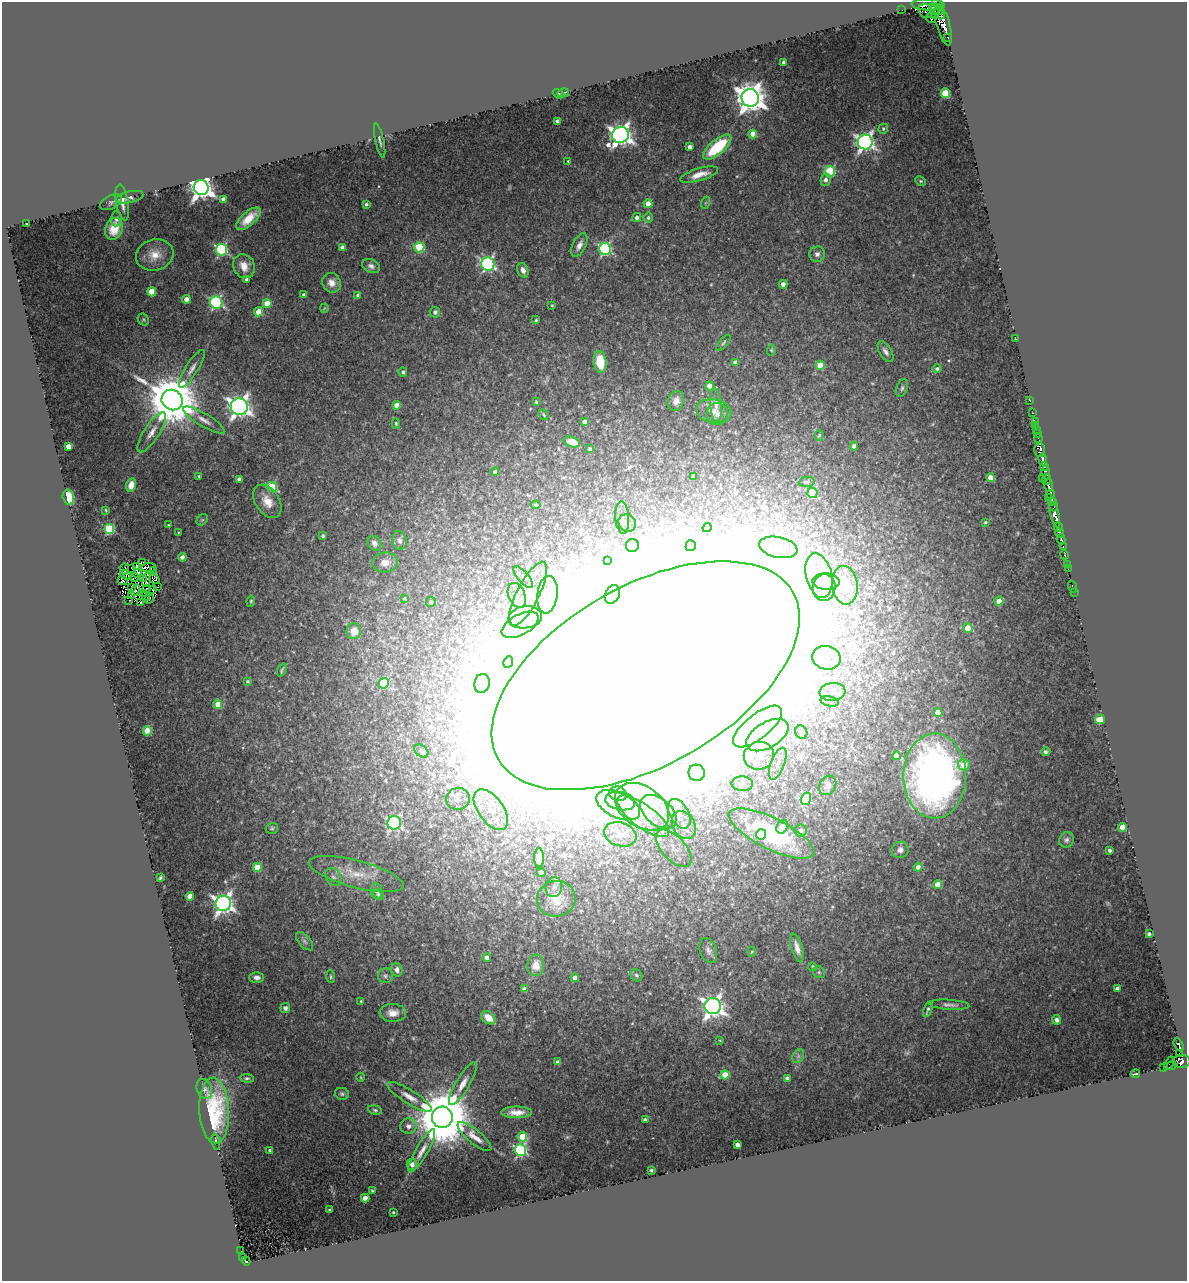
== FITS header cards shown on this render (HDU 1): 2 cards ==
NAXIS1  =                 1185
NAXIS2  =                 1279

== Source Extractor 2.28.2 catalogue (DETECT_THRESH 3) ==
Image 1185 x 1279 px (HDU 1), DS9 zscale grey, 1 PNG px = 1 image px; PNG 1189 x 1283 px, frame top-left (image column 1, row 1279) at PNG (2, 2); each listed source drawn as its Kron ellipse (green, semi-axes under 4 px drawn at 4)
Background 0.61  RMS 0.11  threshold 0.326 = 3 sigma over >= 5 px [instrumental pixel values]
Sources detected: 336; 10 with non-positive FLUX_AUTO (blend fragments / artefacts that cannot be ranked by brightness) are neither listed nor drawn; the other 326 listed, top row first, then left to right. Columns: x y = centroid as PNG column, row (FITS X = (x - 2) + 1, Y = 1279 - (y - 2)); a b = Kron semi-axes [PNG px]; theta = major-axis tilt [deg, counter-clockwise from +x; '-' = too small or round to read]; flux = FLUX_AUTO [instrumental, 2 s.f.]
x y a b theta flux
938 4 6 3 -38 540
928 5 17 5 -2 270
932 8 3 2 - 150
902 10 2 2 - 6.3
939 10 5 4 - 460
925 11 8 6 -49 150
935 11 8 2 -87 200
941 15 4 2 - 41
931 17 6 5 - 330
943 25 21 6 -75 1400
948 37 3 3 - 140
784 62 4 3 - 25
563 93 6 3 14 16
945 93 5 4 - 340
558 94 6 3 -22 9.9
750 98 9 8 - 12000
557 121 3 3 - 19
883 129 5 4 - 12
753 134 4 4 - 110
620 135 8 8 - 4900
380 141 17 4 -77 25
865 142 7 7 - 2900
690 147 4 4 - 34
717 147 17 7 41 460
568 161 3 3 - 7.3
830 171 5 5 - 540
699 175 19 6 16 83
826 180 6 5 - 27
921 181 5 4 - 8.8
201 188 7 7 - 6300
130 197 14 5 13 28
223 199 4 4 - 26
111 202 12 6 28 23
122 203 18 6 -80 53
705 203 6 4 71 8.7
366 204 3 3 - 16
648 204 4 4 - 88
637 217 4 4 - 26
648 218 5 4 - 16
116 219 7 5 87 22
248 219 15 7 41 120
26 224 3 2 - 6.1
114 229 11 8 70 140
579 245 13 6 63 50
342 247 4 4 - 35
419 247 5 5 - 470
605 249 6 6 - 1100
221 250 6 6 - 1000
817 254 7 7 - 33
155 255 19 15 16 120
488 264 7 6 - 1600
244 266 12 10 -63 81
371 266 9 6 -22 29
523 270 8 5 -68 37
247 279 4 4 - 30
331 283 10 9 - 63
783 284 4 4 - 30
152 292 4 4 - 210
304 295 3 3 - 20
358 295 4 4 - 25
186 299 4 4 - 76
216 302 6 6 - 1300
267 304 4 4 - 160
552 305 3 3 - 9.2
324 308 4 3 - 7
258 312 4 4 - 130
435 312 5 5 - 23
143 319 6 5 - 12
536 320 4 3 - 10
1016 339 3 2 - 17
723 343 10 3 50 13
771 350 6 4 75 8.9
886 352 12 6 -58 33
600 362 11 6 -81 220
735 362 4 4 - 22
820 365 4 4 - 170
192 369 22 6 58 54
937 369 4 4 - 20
403 372 4 4 - 18
709 386 4 4 - 80
902 388 9 5 68 20
172 400 11 10 - 48000
1030 400 3 2 - 26
676 401 10 8 70 57
536 402 3 3 - 8.6
396 405 4 4 - 77
716 405 17 6 -85 43
239 407 8 8 - 4900
714 411 18 12 -9 77
1033 413 3 2 - 44
544 414 6 4 -48 12
717 414 11 11 - 49
204 420 23 6 -31 69
584 422 4 4 - 54
1035 422 3 2 - 12
396 423 5 4 - 11
1035 425 2 2 - 10
1036 429 2 2 - 14
152 432 23 7 57 77
1037 434 2 2 - 11
819 435 5 4 - 12
1038 439 4 2 - 14
572 442 8 5 -17 89
68 446 4 4 - 59
854 446 4 4 - 50
590 449 3 3 - 12
1040 450 7 5 88 1300
1043 459 6 3 -81 1100
1044 467 4 3 - 790
495 472 4 4 - 20
1046 473 6 3 -81 210
199 476 3 3 - 10
694 476 4 4 - 46
991 478 4 4 - 100
1042 478 2 2 - 30
239 479 4 4 - 23
1046 479 5 3 - 190
807 482 8 5 6 25
131 485 7 5 76 52
1049 485 6 3 -87 510
272 487 5 4 - 390
812 493 5 5 - 410
1051 494 4 3 - 200
68 497 8 5 -76 190
1049 498 3 3 - 130
267 501 18 12 -57 110
1052 501 4 3 - 460
536 505 5 4 - 14
1054 507 5 2 - 220
106 510 3 2 - 6.3
1055 515 13 4 -77 2200
622 517 16 7 -87 59
202 520 6 5 - 11
985 522 4 3 - 11
627 523 9 8 - 43
168 525 3 2 - 7.6
1058 527 5 3 - 390
707 528 5 2 - 11
109 529 5 5 - 540
178 532 3 2 - 4.5
1060 533 5 3 - 240
323 536 4 3 - 17
1061 539 5 3 - 320
399 540 9 7 -81 34
374 543 7 6 - 34
632 545 6 6 - 28
691 546 5 5 - 160
778 547 19 10 -12 130
1063 547 3 2 - 28
1064 555 5 3 - 92
182 557 4 4 - 34
608 561 4 4 - 73
385 562 13 10 5 66
143 563 3 3 - 40
1067 565 3 2 - 40
136 566 4 3 - 52
148 567 7 4 4 5.2
132 568 3 2 - 13
124 569 5 3 - 7
1068 569 2 2 - 10
153 570 2 2 - 3
137 573 4 2 - 2.5
126 575 6 3 -25 13
819 575 23 13 -76 210
134 577 5 2 - 12
523 577 14 5 -49 35
143 578 3 2 - 2.1
154 579 5 4 - 16
123 580 5 3 - 3
146 580 7 2 73 8.3
826 582 13 8 -3 78
845 585 19 13 -83 240
1072 586 6 2 -72 17
132 587 3 2 - 12
158 587 2 2 - 5.3
824 587 13 11 77 130
146 589 2 2 - 3.3
152 589 2 2 - 4.1
135 590 6 2 59 5.2
1074 592 2 2 - 6.5
143 594 3 2 - 6.1
528 594 35 11 63 230
131 595 3 3 - 4
517 595 13 8 -68 66
547 595 19 10 83 100
612 595 10 7 65 41
146 596 4 2 - 0.14
404 598 4 3 - 9.5
149 599 5 2 - 3.6
129 601 2 2 - 11
251 601 5 4 - 9.8
999 601 4 4 - 97
141 602 3 3 - 8.7
431 602 5 4 - 25
525 617 17 11 8 130
520 625 20 10 28 100
968 628 5 4 - 160
354 631 8 7 - 91
826 658 14 11 -14 77
508 662 6 4 65 280
282 670 7 2 69 11
645 676 169 90 30 250000
248 681 4 4 - 12
384 683 5 5 - 520
482 683 9 7 80 1100
833 692 13 9 6 43
829 701 9 5 -13 16
218 704 4 4 - 95
938 712 4 4 - 130
1100 719 5 4 - 360
758 727 29 12 39 180
147 731 4 4 - 260
801 732 7 5 -62 29
767 735 23 13 31 970
421 751 8 5 -38 22
1046 752 4 4 - 18
759 756 15 13 17 140
897 756 4 4 - 130
778 764 17 7 69 69
964 765 6 5 - 130
697 773 8 8 - 8500
935 776 42 31 90 4000
742 784 10 7 -2 27
828 785 10 8 61 44
618 794 9 7 -17 28
458 799 12 11 - 74
806 799 6 5 - 410
620 801 15 9 -11 74
618 805 23 12 -25 160
642 807 30 20 -35 380
491 810 23 12 -54 180
658 812 21 13 -40 200
679 814 16 9 -62 110
643 816 31 11 -36 260
394 823 7 6 - 1400
684 825 14 11 -59 120
782 827 7 5 63 64
1123 827 4 4 - 170
272 828 6 5 - 13
801 831 6 6 - 38
620 834 16 12 -18 110
761 834 5 5 - 64
771 834 47 15 -27 850
1066 840 8 7 - 23
674 848 23 12 -47 130
900 850 8 8 - 35
1110 850 3 3 - 21
539 858 9 5 90 48
257 867 4 4 - 180
918 867 4 4 - 45
541 873 4 4 - 83
356 874 49 13 -15 250
333 877 9 7 -56 29
160 878 4 3 - 11
938 885 4 4 - 150
554 887 10 8 80 44
376 891 8 5 -81 27
379 895 5 5 - 15
190 896 4 4 - 100
556 899 19 17 12 210
223 903 8 7 - 3800
1149 934 4 3 - 21
305 941 11 5 -48 25
797 948 15 5 -74 66
708 950 13 8 -71 35
752 952 5 4 - 9.6
487 958 4 4 - 51
536 965 10 8 86 100
813 967 4 3 - 12
397 970 7 5 -73 35
819 972 6 5 - 16
636 975 6 5 - 14
385 976 7 7 - 21
257 977 7 5 -1 33
331 977 6 4 -86 12
575 978 4 4 - 59
524 989 4 4 - 47
1117 989 4 4 - 49
361 1001 3 3 - 9.5
949 1005 20 5 -4 33
713 1006 8 8 - 4800
285 1008 5 5 - 27
928 1009 8 3 71 18
393 1013 13 9 -1 74
488 1018 8 5 -38 100
1056 1020 5 4 - 34
720 1040 3 3 - 7.3
1179 1045 7 3 -62 110
1179 1053 4 3 - 180
798 1056 7 5 61 18
1181 1061 9 6 0 350
558 1062 4 3 - 34
1169 1063 7 2 59 82
1172 1065 5 3 - 83
1164 1068 3 2 - 27
1135 1074 5 2 - 6.6
725 1075 4 4 - 210
361 1077 4 3 - 6.5
247 1078 7 4 -5 14
787 1078 4 3 - 19
463 1084 24 7 59 79
204 1089 10 7 -70 30
342 1094 7 5 -11 17
409 1097 26 7 -32 86
214 1110 33 15 -87 430
375 1110 7 4 -16 14
517 1112 15 6 0 73
442 1117 10 10 - 66000
645 1120 4 4 - 33
408 1126 8 7 - 42
474 1137 21 7 -40 74
522 1137 5 4 - 270
216 1142 8 3 -81 13
737 1145 4 4 - 45
270 1150 3 3 - 13
520 1150 6 6 - 1100
422 1151 24 6 60 68
412 1164 5 5 - 32
651 1170 3 3 - 14
372 1191 3 2 - 8.3
365 1198 4 4 - 80
329 1210 3 2 - 4.9
393 1212 3 2 - 7.4
241 1251 2 2 - 9.4
243 1258 2 2 - 31
246 1261 5 3 - 37
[10 non-positive-flux detections neither listed nor drawn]